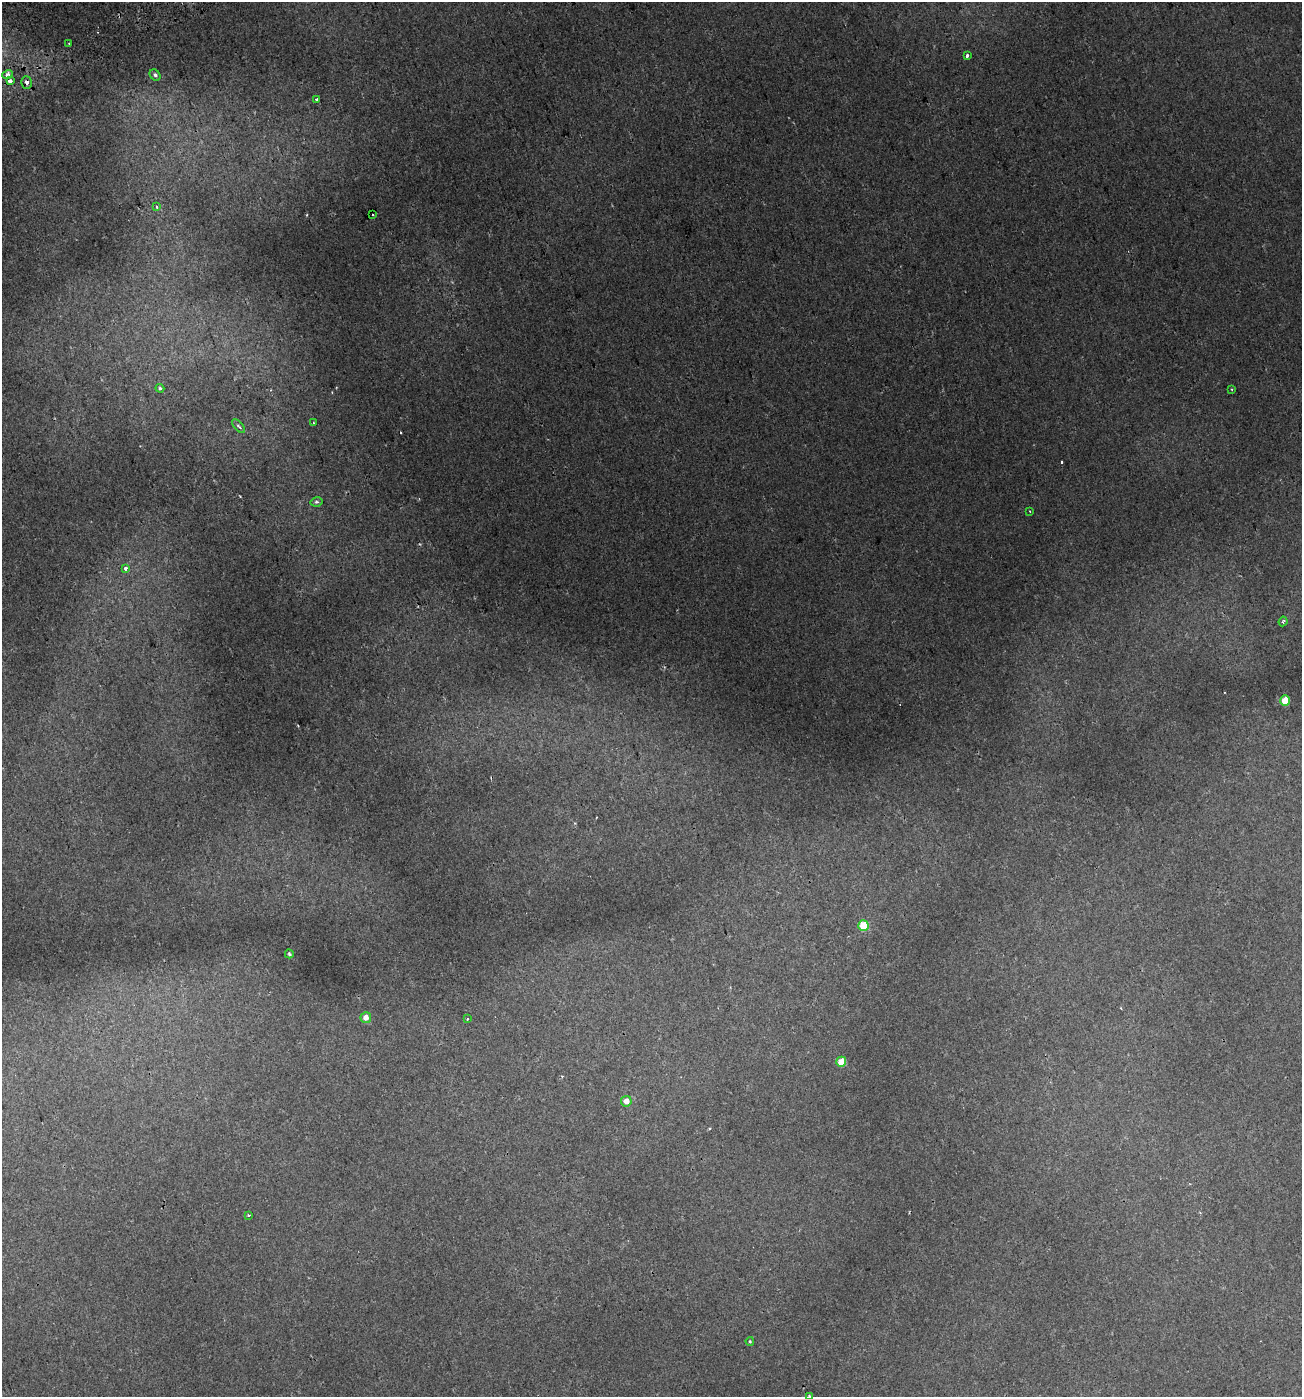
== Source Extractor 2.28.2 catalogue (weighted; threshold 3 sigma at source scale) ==
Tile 11 of 4 x 4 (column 3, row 3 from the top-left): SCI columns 2713-4012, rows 1455-2849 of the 5479 x 5695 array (HDU 1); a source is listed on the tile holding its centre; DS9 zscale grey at full resolution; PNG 1304 x 1399 px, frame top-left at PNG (2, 2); each listed source drawn as its Kron ellipse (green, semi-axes under 4 px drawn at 4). Shown black and unused: <1% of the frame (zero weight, under 2 of 3 exposures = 3% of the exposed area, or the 3 px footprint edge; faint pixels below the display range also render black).
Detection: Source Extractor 2.28.2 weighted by HDU 2 'WHT'; one run over the whole footprint, this tile lists its part. Background 0.00818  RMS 0.0033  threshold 0.0148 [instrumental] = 3 sigma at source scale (4.5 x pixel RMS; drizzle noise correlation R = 1.50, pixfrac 1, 0.0396/0.0396 arcsec/px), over >= 5 px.
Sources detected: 31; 4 cosmic-ray / hot-pixel residue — neither listed nor drawn; the other 27 listed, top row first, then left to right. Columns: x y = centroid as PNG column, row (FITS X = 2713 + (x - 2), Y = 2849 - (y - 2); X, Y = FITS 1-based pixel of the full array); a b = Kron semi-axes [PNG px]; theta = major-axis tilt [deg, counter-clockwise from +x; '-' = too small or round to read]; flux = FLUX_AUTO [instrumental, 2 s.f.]
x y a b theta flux
69 43 2 2 - 0.31
967 55 3 3 - 1.9
8 75 6 4 13 1.8
155 75 6 5 - 0.77
10 81 3 3 - 4
26 82 6 5 - 1.4
316 99 3 3 - 0.74
157 207 3 3 - 0.86
373 215 2 2 - 0.36
160 388 4 4 - 0.47
1232 389 3 2 - 0.41
313 423 3 2 - 0.4
238 426 8 4 -49 0.61
316 502 6 4 12 0.58
1030 511 2 2 - 0.28
125 568 3 3 - 6.2
1283 621 5 3 - 0.4
1285 701 5 5 - 8.9
863 926 5 5 - 12
289 954 4 4 - 0.46
366 1018 5 5 - 2.6
467 1019 3 3 - 0.95
841 1062 5 5 - 6.7
626 1101 5 5 - 2.8
249 1215 3 2 - 0.38
750 1341 4 3 - 0.35
809 1396 4 3 - 0.46
Overlapping masked pixels (flux is a lower limit): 1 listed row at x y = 26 82
Isophote crosses this tile's border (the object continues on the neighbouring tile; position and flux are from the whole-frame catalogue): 1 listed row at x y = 809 1396